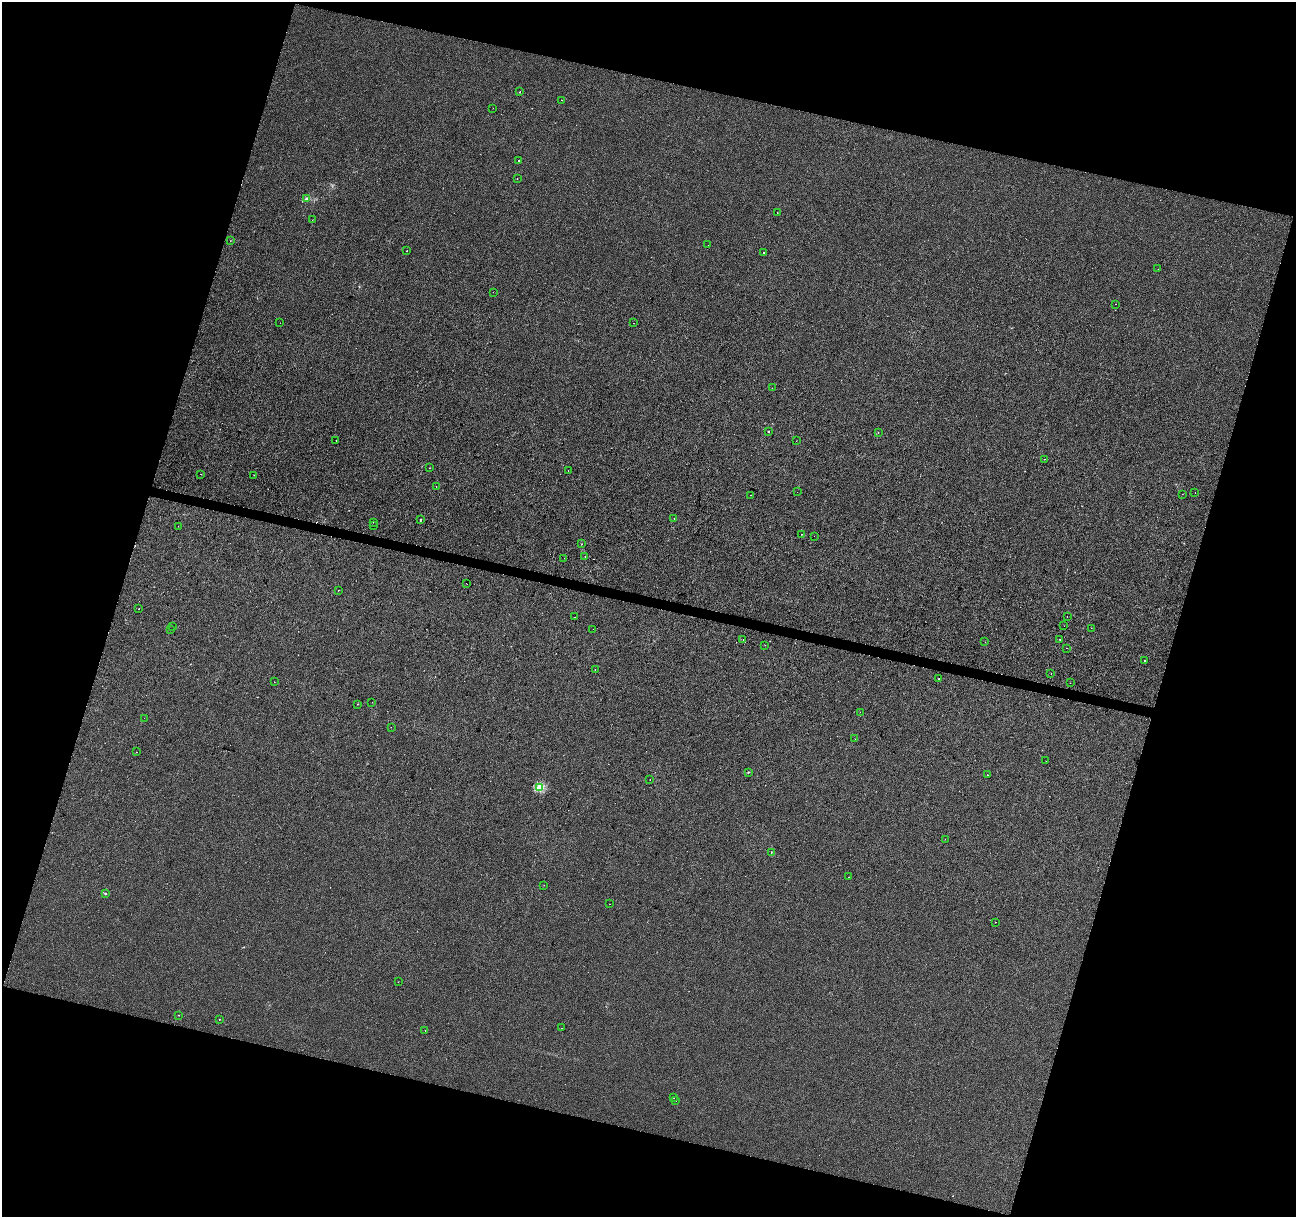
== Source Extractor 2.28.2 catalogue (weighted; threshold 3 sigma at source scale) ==
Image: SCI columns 1-5173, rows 220-5077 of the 5181 x 5359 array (HDU 1 of 3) = the unmasked area's bounding box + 8 px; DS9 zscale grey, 4 x 4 block average (1 PNG px = mean of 4 x 4 image px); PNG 1298 x 1219 px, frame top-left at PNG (2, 2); each listed source drawn as its Kron ellipse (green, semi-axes under 4 px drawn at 4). Shown black and unused: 33% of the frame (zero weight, under 2 of 3 exposures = <1% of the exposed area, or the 3 px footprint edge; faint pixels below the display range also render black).
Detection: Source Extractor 2.28.2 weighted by HDU 2 'WHT'. Background 1.13e-04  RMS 0.0042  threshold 0.0188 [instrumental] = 3 sigma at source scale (4.5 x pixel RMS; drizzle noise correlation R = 1.50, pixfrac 1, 0.0396/0.0396 arcsec/px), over >= 5 px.
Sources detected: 101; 11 cosmic-ray / hot-pixel residue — neither listed nor drawn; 1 inside a brighter listed object's ellipse — not listed separately; the other 89 listed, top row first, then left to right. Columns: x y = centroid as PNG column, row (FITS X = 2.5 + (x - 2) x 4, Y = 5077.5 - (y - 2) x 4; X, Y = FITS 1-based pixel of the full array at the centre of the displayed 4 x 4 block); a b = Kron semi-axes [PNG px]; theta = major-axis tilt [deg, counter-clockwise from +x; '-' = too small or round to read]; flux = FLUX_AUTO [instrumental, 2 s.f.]
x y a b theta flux
520 92 2 2 - 0.75
561 100 2 2 - 0.48
493 108 2 2 - 0.49
518 161 2 2 - 1.7
517 179 2 2 - 0.52
306 199 3 3 - 3.9
777 212 2 2 - 0.55
312 220 2 2 - 0.93
230 241 2 2 - 1.1
708 245 2 2 - 0.47
407 251 2 2 - 0.94
763 252 2 2 - 3.1
1158 269 2 2 - 0.65
493 292 2 2 - 0.44
1116 304 2 2 - 0.53
280 323 2 2 - 2.8
634 323 2 2 - 0.92
772 388 2 2 - 0.56
768 432 2 2 - 5.2
878 432 2 2 - 1.1
336 440 2 2 - 0.64
796 441 2 2 - 0.45
1044 459 2 2 - 0.87
429 468 2 2 - 2.1
568 471 2 2 - 1.9
201 474 2 2 - 1.1
254 475 2 2 - 0.65
436 487 2 2 - 34
797 492 2 2 - 0.32
1195 492 2 2 - 0.58
1182 494 2 2 - 0.47
751 495 2 2 - 0.45
674 518 2 2 - 13
420 520 2 2 - 5.6
374 522 2 2 - 1.2
374 525 2 2 - 1.7
178 526 2 2 - 0.45
801 534 2 2 - 0.56
814 536 2 2 - 0.69
582 544 2 2 - 2.8
585 556 2 2 - 2.2
564 558 2 2 - 0.4
467 584 2 2 - 0.96
338 590 2 2 - 1.4
139 609 2 2 - 0.96
575 617 2 2 - 1.1
1067 617 2 2 - 0.59
172 626 2 2 - 1.3
1064 626 2 2 - 0.48
1091 628 2 2 - 0.43
593 629 2 2 - 0.8
170 630 2 2 - 0.6
743 640 2 2 - 0.87
1060 640 2 2 - 3.7
985 642 2 2 - 0.72
765 645 2 2 - 0.5
1067 648 2 2 - 0.41
1145 661 2 2 - 5.6
595 669 2 2 - 1.7
1051 673 2 2 - 0.56
939 678 2 2 - 9.5
274 682 2 2 - 0.82
1070 683 2 2 - 1.4
372 702 2 2 - 0.53
357 704 2 2 - 0.66
860 712 2 2 - 1.4
144 718 2 2 - 1.3
391 727 2 2 - 0.46
855 739 2 2 - 0.3
137 752 2 2 - 0.4
1046 761 2 2 - 1.3
748 772 2 2 - 3.4
987 775 2 2 - 0.61
650 780 2 2 - 0.76
540 787 2 2 - 120
945 839 2 2 - 0.82
771 852 2 2 - 1
848 877 2 2 - 0.69
544 885 2 2 - 0.42
105 894 2 2 - 1.2
609 904 2 2 - 0.48
996 922 2 2 - 0.64
398 982 2 2 - 0.67
179 1015 2 2 - 0.69
219 1019 2 2 - 0.83
561 1028 2 2 - 1
425 1030 2 2 - 1.1
674 1098 2 2 - 0.43
676 1100 2 2 - 1.3
Diffuse or blended objects may show on this block-average render without a row.